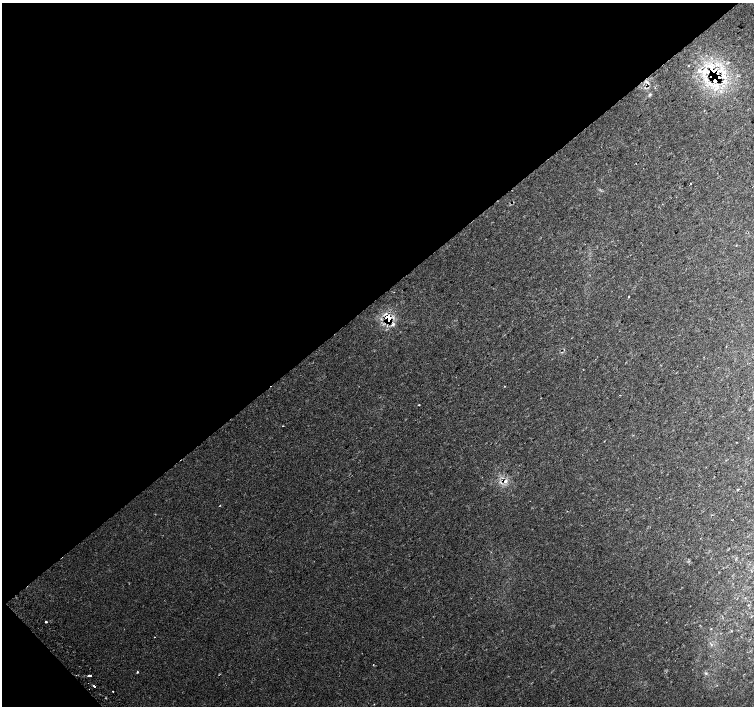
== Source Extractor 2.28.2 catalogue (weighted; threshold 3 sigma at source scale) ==
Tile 5 of 4 x 4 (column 1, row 2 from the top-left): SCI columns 32-1535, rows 2989-4395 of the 6085 x 6042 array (HDU 1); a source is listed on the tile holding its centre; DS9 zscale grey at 2 x 2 block average (1 PNG px = mean of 2 x 2 image px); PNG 756 x 708 px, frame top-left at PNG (2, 3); no overlay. Shown black and unused: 43% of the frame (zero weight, under 2 of 3 exposures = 3% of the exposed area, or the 3 px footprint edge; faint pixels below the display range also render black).
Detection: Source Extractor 2.28.2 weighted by HDU 2 'WHT'; one run over the whole footprint, this tile lists its part. Background 0.0313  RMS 0.0078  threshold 0.0353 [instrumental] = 3 sigma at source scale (4.5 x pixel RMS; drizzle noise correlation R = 1.50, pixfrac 1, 0.0396/0.0396 arcsec/px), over >= 5 px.
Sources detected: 33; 2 cosmic-ray / hot-pixel residue — not listed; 6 inside a brighter listed object's ellipse — not listed separately; the other 25 listed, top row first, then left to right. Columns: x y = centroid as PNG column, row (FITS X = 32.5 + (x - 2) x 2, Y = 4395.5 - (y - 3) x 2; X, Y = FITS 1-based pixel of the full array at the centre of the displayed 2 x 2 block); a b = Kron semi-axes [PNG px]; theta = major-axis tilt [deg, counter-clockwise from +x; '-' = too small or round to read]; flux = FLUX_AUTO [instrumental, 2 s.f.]
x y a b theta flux
688 66 2 2 - 1.1
706 70 14 9 33 31
717 72 28 5 45 30
723 75 12 6 -45 20
716 84 6 4 65 8.8
721 91 3 3 - 3
690 183 2 2 - 2.7
628 296 2 2 - 1.1
387 317 9 6 31 14
389 321 4 3 - 57
392 324 7 4 44 4.5
504 386 2 2 - 2.6
419 405 2 2 - 2.2
283 426 2 2 - 2.4
505 481 7 5 -3 9.9
738 490 2 2 - 4.4
46 622 2 2 - 3.9
154 637 2 2 - 0.73
373 665 2 2 - 1
137 672 2 2 - 2
706 673 4 2 - 1.8
88 675 2 2 - 5.3
91 675 2 2 - 2.4
94 686 3 2 - 7.1
113 691 2 2 - 3.4
Overlapping masked pixels (flux is a lower limit): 8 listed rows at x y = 706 70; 717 72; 723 75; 716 84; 387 317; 389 321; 392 324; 505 481
Diffuse or blended objects may show on this block-average render without a row.